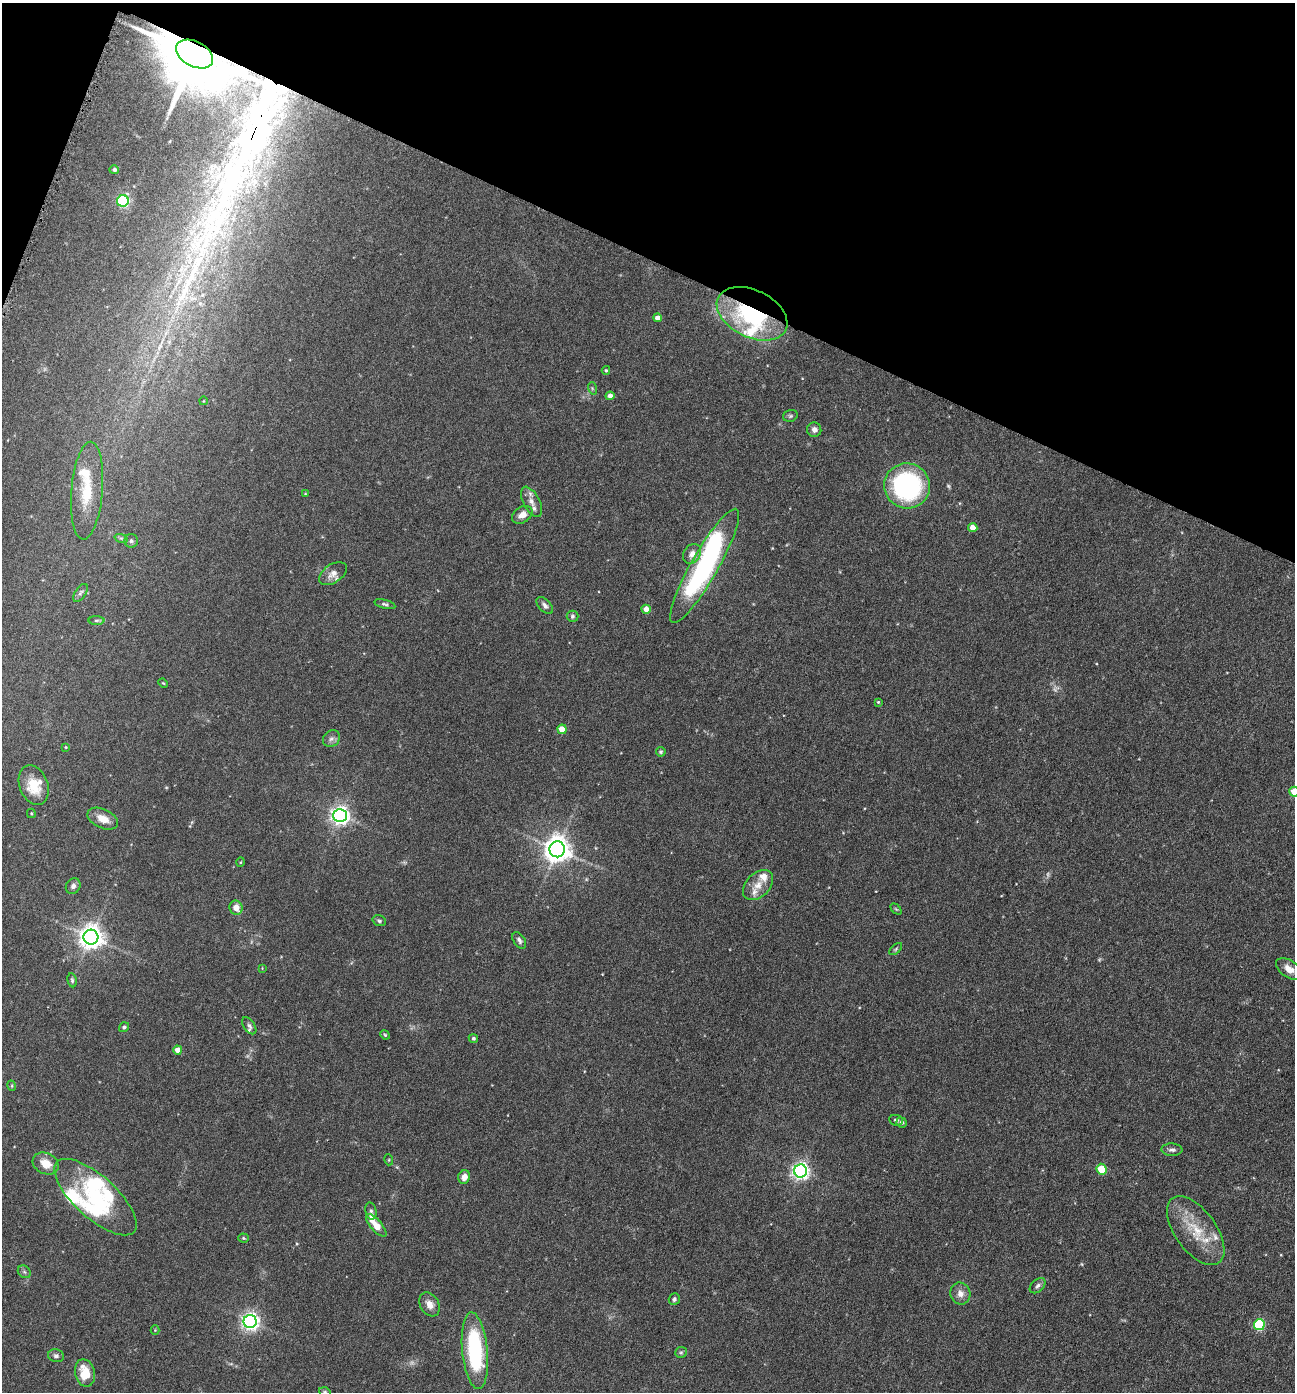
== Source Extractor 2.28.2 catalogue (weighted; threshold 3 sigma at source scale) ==
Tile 2 of 4 x 4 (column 2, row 1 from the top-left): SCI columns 1573-2865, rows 4175-5564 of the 5592 x 5569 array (HDU 1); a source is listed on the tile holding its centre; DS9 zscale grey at full resolution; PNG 1297 x 1394 px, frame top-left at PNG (2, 3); each listed source drawn as its Kron ellipse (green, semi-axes under 4 px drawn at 4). Shown black and unused: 20% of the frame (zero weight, under 3 of 6 exposures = <1% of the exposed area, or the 3 px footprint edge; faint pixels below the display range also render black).
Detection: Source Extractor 2.28.2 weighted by HDU 2 'WHT'; one run over the whole footprint, this tile lists its part. Background 0.117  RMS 0.0071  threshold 0.0289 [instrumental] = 3 sigma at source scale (4.09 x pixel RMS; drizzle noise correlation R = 1.36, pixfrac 0.8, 0.05/0.05 arcsec/px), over >= 5 px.
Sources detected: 104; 4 too faint to see at this stretch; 2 inside a brighter object's white glare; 1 long thin detection or spike segment (spike, bleed or trail) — neither listed nor drawn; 13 inside a brighter listed object's ellipse — not listed separately; the other 84 listed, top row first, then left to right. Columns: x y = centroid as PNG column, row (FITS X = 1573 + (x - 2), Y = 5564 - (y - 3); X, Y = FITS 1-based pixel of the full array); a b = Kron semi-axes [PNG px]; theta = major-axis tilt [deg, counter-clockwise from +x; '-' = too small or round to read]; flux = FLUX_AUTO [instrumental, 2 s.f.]
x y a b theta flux
194 54 20 12 -27 8400
114 170 5 4 - 1.7
123 201 6 5 - 87
752 314 38 23 -26 87
657 318 4 4 - 4
606 370 4 3 - 0.86
592 388 6 4 -72 0.9
610 396 4 4 - 3.6
203 401 4 3 - 0.41
790 416 7 5 15 1.3
814 430 7 7 - 2.6
907 486 23 22 - 110
87 491 49 15 85 25
305 493 4 2 - 0.43
531 502 16 8 -62 5
522 515 11 7 33 4.7
973 528 4 4 - 7
121 538 7 4 -18 1.1
131 541 7 6 - 1.6
692 554 11 8 57 4.5
705 566 65 13 60 110
333 574 15 9 35 4.5
80 593 10 5 56 1.8
385 604 11 4 -14 1.4
545 605 10 6 -46 2.2
646 609 4 4 - 8
572 616 6 5 - 1.2
96 620 8 4 0 1.2
163 683 5 3 - 0.59
878 702 3 3 - 0.66
562 729 4 4 - 12
331 739 9 7 41 2.5
66 747 3 3 - 0.53
661 752 5 4 - 1
34 785 20 14 -69 15
1294 792 5 5 - 14
31 813 5 3 - 0.67
340 815 6 6 - 310
103 819 16 9 -25 7.9
557 849 8 8 - 750
240 862 4 3 - 0.56
758 885 18 12 44 7.7
73 886 8 7 - 2.3
236 908 7 6 - 6.2
896 909 6 4 -44 0.82
379 921 7 5 -17 1.2
91 937 7 7 - 600
519 940 9 5 -56 2.1
896 949 8 3 43 0.98
262 968 3 3 - 0.44
1289 969 15 8 -34 6.1
72 980 7 4 -81 1.2
249 1026 9 5 -55 1.8
124 1027 5 4 - 1.2
385 1035 5 4 - 0.77
473 1038 5 4 - 1
178 1050 4 4 - 7.4
12 1086 5 3 - 0.66
896 1120 7 5 -10 1.5
902 1122 5 5 - 1.7
1172 1150 10 6 -2 2.2
389 1160 5 3 - 0.68
46 1164 13 10 -27 9.5
1101 1169 5 5 - 23
801 1171 6 6 - 250
464 1177 7 6 - 4.9
95 1197 52 21 -42 44
371 1211 9 5 -78 1.5
376 1225 14 5 -49 9.9
1196 1231 40 20 -54 26
243 1238 5 4 - 0.85
24 1272 7 5 -44 1.3
1038 1286 9 6 43 2
960 1293 11 10 - 4.8
674 1299 6 5 - 1.6
430 1304 13 9 -59 5.4
250 1321 6 6 - 270
1259 1325 5 5 - 61
155 1330 4 4 - 0.65
475 1351 38 12 -84 68
681 1352 6 5 - 1.3
56 1356 8 6 -13 1.9
85 1373 14 10 -77 15
325 1392 6 4 -18 1.1
Overlapping masked pixels (flux is a lower limit): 2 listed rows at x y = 194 54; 752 314
Isophote crosses this tile's border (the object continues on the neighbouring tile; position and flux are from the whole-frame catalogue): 3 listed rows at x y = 1294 792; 1289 969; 325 1392